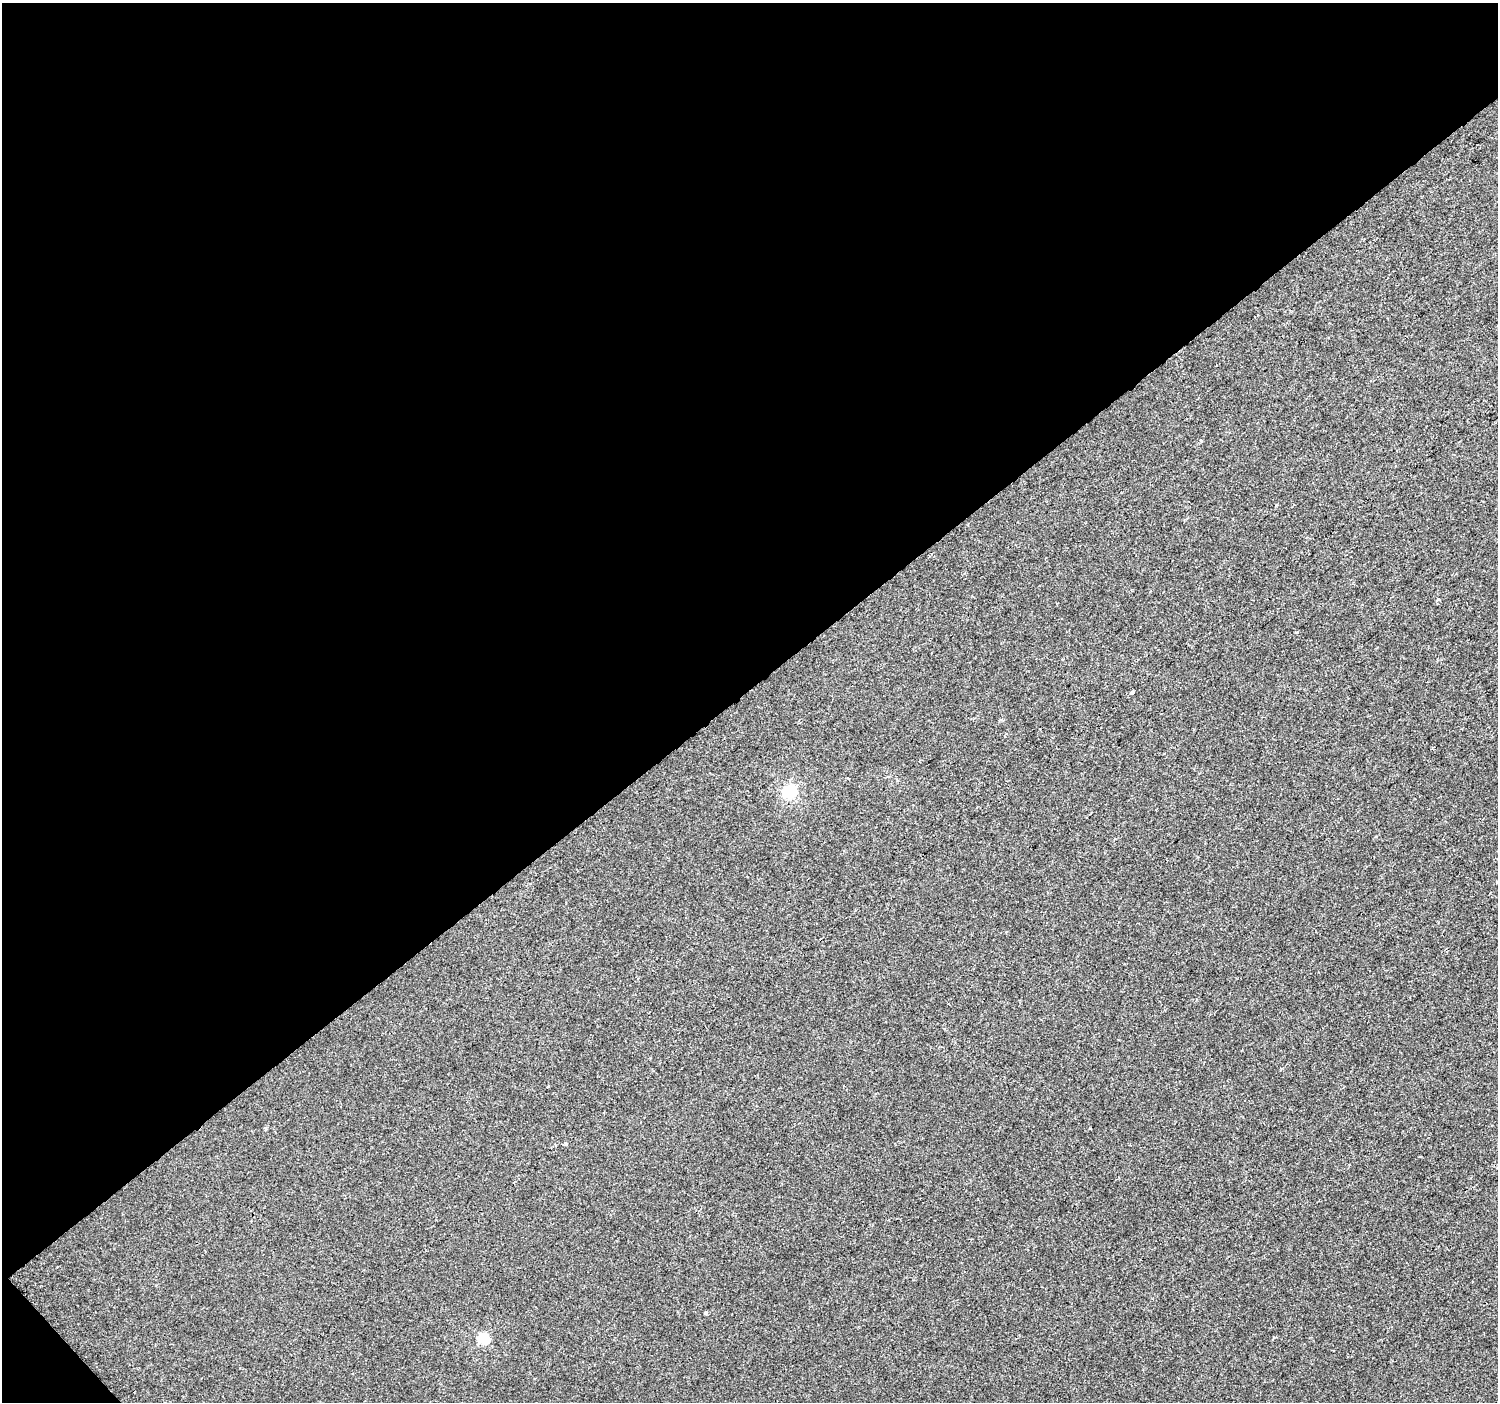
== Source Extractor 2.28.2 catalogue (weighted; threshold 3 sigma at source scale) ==
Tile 1 of 2 x 2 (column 1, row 1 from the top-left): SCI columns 1-1496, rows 1479-2878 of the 2993 x 2976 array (HDU 1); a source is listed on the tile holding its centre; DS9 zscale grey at full resolution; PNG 1500 x 1404 px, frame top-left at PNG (2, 3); no overlay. Shown black and unused: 49% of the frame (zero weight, under 2 of 3 exposures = <1% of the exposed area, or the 3 px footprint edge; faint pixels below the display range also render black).
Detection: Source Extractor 2.28.2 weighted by HDU 2 'WHT'; one run over the whole footprint, this tile lists its part. Background -2.79e-04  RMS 0.004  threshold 0.0179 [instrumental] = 3 sigma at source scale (4.5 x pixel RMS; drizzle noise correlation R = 1.50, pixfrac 1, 0.0396/0.0396 arcsec/px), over >= 5 px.
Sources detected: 6; all 6 listed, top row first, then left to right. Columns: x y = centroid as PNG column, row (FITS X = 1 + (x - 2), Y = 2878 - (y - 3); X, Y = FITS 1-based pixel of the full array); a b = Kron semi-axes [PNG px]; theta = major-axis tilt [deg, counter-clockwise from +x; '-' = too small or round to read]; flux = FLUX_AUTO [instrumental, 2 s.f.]
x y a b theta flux
1132 692 4 3 - 4.2
790 792 6 6 - 47
266 1129 4 3 - 0.74
565 1144 4 3 - 1.8
705 1313 3 3 - 1.5
484 1339 6 5 - 30